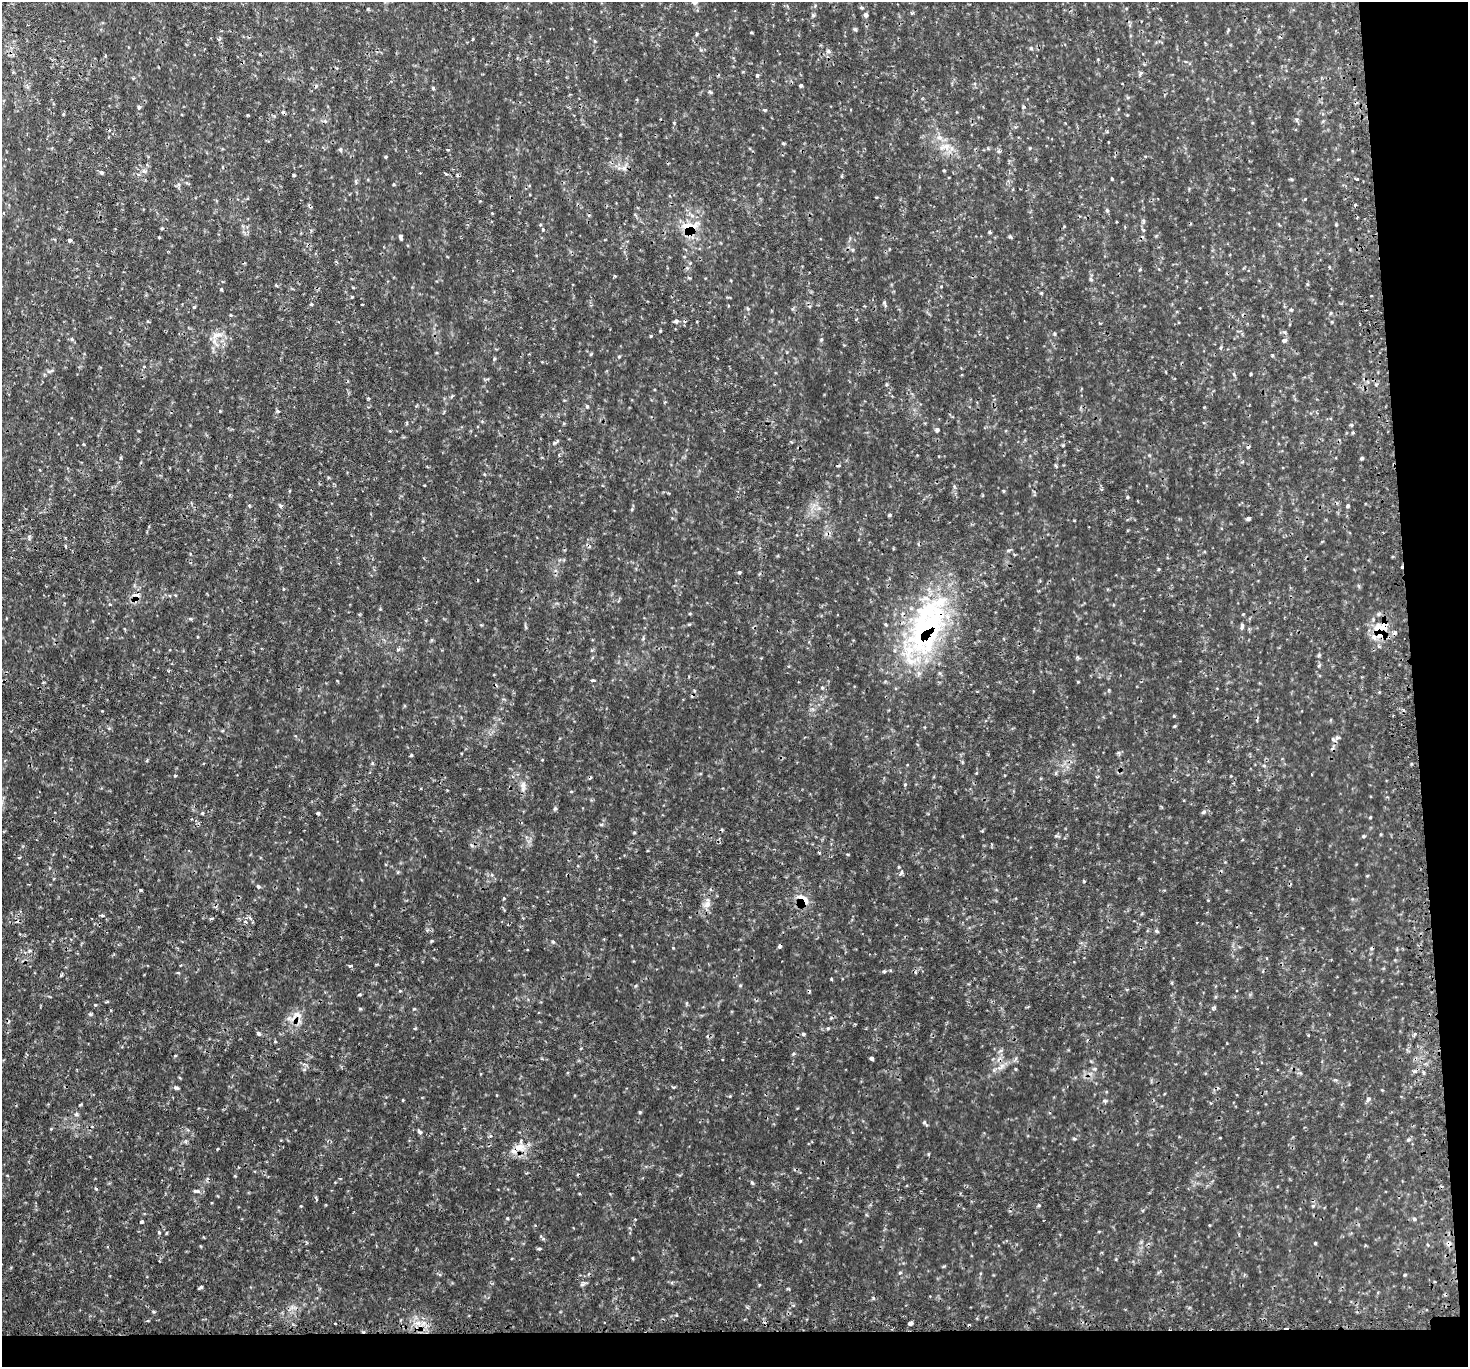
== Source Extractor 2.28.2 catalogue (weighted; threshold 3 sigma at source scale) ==
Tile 9 of 3 x 3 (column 3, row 3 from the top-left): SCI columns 2958-4423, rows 156-1520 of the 4446 x 4428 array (HDU 1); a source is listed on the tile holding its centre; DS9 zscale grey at full resolution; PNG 1470 x 1369 px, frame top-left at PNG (2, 2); no overlay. Shown black and unused: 6% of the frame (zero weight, under 2 of 3 exposures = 4% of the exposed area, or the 3 px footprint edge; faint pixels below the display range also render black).
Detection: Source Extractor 2.28.2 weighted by HDU 2 'WHT'; one run over the whole footprint, this tile lists its part. Background 0.113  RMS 0.0085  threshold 0.0381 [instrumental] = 3 sigma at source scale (4.5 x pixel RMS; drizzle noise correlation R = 1.50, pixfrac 1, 0.05/0.05 arcsec/px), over >= 5 px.
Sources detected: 197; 17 cosmic-ray / hot-pixel residue — not listed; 3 inside a brighter listed object's ellipse — not listed separately; the other 177 listed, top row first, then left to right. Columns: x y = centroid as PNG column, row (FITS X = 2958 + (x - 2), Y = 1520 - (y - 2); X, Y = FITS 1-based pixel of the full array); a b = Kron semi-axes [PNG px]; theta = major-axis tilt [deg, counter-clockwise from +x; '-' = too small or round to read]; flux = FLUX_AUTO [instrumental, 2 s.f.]
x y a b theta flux
694 2 8 6 -41 3.3
861 7 5 4 - 1.2
813 15 6 4 -66 1.4
866 15 5 5 - 2.4
855 30 6 4 -20 1
696 34 5 3 - 1
473 39 3 3 - 0.68
1031 48 5 4 - 1
828 51 6 6 - 2.4
1140 74 7 3 54 1.2
757 75 5 4 - 1.1
801 86 4 4 - 1.6
433 88 5 4 - 1
139 107 5 4 - 1.6
1024 107 5 3 - 0.84
765 110 4 4 - 0.96
63 114 4 3 - 0.81
947 147 10 9 - 6.4
340 149 5 5 - 1.6
386 157 4 3 - 0.91
624 168 7 6 - 2.9
944 170 4 3 - 0.71
144 171 8 6 -2 2.5
102 173 5 4 - 1.4
446 174 5 4 - 1.1
294 175 3 3 - 1.1
1112 179 3 3 - 1.1
1357 179 4 3 - 3.5
1355 205 4 3 - 1
1107 210 5 5 - 1.3
492 213 3 3 - 0.58
689 227 22 16 -11 21
543 230 5 3 - 0.79
990 232 5 3 - 0.95
1010 236 5 5 - 1.1
159 237 4 3 - 0.69
400 237 7 4 -71 1.6
70 240 4 4 - 1.5
852 250 5 5 - 1.4
1329 267 4 3 - 0.74
1140 269 4 4 - 0.86
689 278 5 3 - 0.84
221 289 4 3 - 0.77
352 297 4 3 - 0.75
884 302 6 5 - 1.5
311 304 4 3 - 1.2
362 304 3 2 - 0.64
194 307 4 4 - 0.91
1291 309 5 3 - 0.94
230 315 4 3 - 0.72
676 321 6 4 5 1.9
1332 322 4 3 - 0.84
1054 334 5 3 - 0.93
217 335 17 6 9 5.3
651 336 4 3 - 0.83
72 339 5 4 - 1.2
821 339 5 4 - 0.99
1284 340 7 5 1 1.6
1220 348 5 3 - 0.99
591 354 5 3 - 0.81
1272 355 4 4 - 1.1
494 359 5 3 - 0.89
49 371 9 3 5 1.6
1251 374 4 3 - 0.75
587 406 5 4 - 1.2
220 411 3 3 - 0.64
277 411 6 4 -87 1.1
1330 418 4 3 - 0.94
937 430 5 5 - 2.1
1353 433 5 3 - 0.9
554 443 5 4 - 1.2
121 458 5 3 - 0.8
1362 458 4 3 - 1.4
1055 465 6 3 -34 1
1004 491 4 4 - 0.91
1127 497 4 3 - 0.94
281 506 6 5 - 1.5
1348 506 4 4 - 1.1
632 509 5 4 - 1
889 515 5 4 - 1.1
1248 518 4 4 - 1.7
65 546 5 3 - 0.77
1158 569 5 3 - 0.77
739 572 5 4 - 1.1
175 595 4 3 - 0.85
1243 614 4 3 - 0.7
927 626 85 39 68 180
1242 626 8 4 83 1.7
1380 634 18 13 -42 16
643 638 6 4 59 1.1
398 649 6 4 1 1.3
593 680 4 3 - 2
822 688 5 4 - 0.94
1403 709 4 3 - 1.7
1337 738 8 5 6 2.2
411 755 4 3 - 1
372 763 5 3 - 0.91
1411 764 4 3 - 0.92
1264 765 6 4 -1 1.1
175 776 5 3 - 0.73
523 785 10 8 -85 3.9
571 792 5 3 - 0.75
555 808 6 4 88 1.4
1204 812 6 5 - 1.9
202 813 4 3 - 0.95
318 813 4 3 - 1.8
1370 817 4 3 - 0.76
634 832 5 3 - 0.77
1056 836 6 4 18 1.2
1364 836 5 4 - 0.91
471 845 6 4 -70 1.3
847 854 4 3 - 0.82
901 872 8 4 63 1.8
1367 876 5 3 - 0.63
1084 881 4 3 - 0.75
258 886 5 4 - 1.4
141 890 4 3 - 0.79
504 898 4 4 - 0.71
803 900 19 11 -46 11
707 904 12 8 41 5.5
102 915 5 3 - 1.3
211 918 5 3 - 1
246 918 5 4 - 1.5
431 941 5 3 - 0.8
553 942 5 4 - 0.96
779 946 4 3 - 2.2
350 965 5 3 - 1.6
884 971 5 4 - 1
832 979 4 3 - 0.7
359 995 5 3 - 0.92
297 1015 15 10 10 8.4
415 1028 5 3 - 0.8
828 1028 5 4 - 0.99
258 1033 5 5 - 1.6
1415 1033 4 4 - 1.3
803 1034 5 4 - 1.4
1308 1035 3 3 - 0.69
275 1041 5 3 - 0.7
175 1055 4 3 - 0.85
872 1058 4 3 - 2.2
1002 1066 7 4 -72 2.4
1015 1069 5 3 - 0.76
1095 1069 6 4 -73 1.2
1414 1071 5 5 - 1.4
176 1088 7 5 -26 1.7
1382 1090 4 4 - 0.66
497 1095 4 2 - 0.57
730 1096 5 3 - 0.75
1368 1099 7 5 63 2.1
403 1100 3 3 - 0.66
1105 1101 5 5 - 1.3
76 1114 5 5 - 1.5
924 1122 5 4 - 1.1
419 1132 7 5 -50 1.8
1074 1139 5 4 - 1
1408 1140 6 4 19 1.2
520 1147 17 11 -6 9.5
217 1149 4 2 - 0.6
752 1183 5 4 - 1.1
96 1189 4 3 - 0.88
196 1191 9 4 -4 2.1
1039 1205 4 4 - 0.96
1313 1206 5 5 - 1.3
507 1218 4 3 - 1
1414 1219 5 4 - 1.2
142 1222 4 3 - 1.3
166 1233 5 3 - 0.63
1315 1243 4 4 - 0.94
1427 1245 4 4 - 1.5
539 1249 6 3 0 1
632 1258 5 3 - 0.8
900 1273 5 3 - 0.87
1405 1275 4 4 - 0.83
582 1284 6 5 - 1.8
201 1287 5 4 - 1.3
910 1323 4 3 - 2.2
335 1324 3 3 - 1.6
Overlapping masked pixels (flux is a lower limit): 6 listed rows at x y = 689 227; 927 626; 1380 634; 803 900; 779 946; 297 1015
Isophote crosses this tile's border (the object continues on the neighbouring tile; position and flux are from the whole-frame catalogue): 1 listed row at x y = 694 2
Unlisted compact peaks at least as high as the median listed source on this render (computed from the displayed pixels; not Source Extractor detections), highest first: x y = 640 1112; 91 1014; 95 1005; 1156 931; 800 1241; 660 331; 61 975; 793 1054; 153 1312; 783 143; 1319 655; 190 619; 301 1206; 673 948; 944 1266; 1175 726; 619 357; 928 1154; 673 1087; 1174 716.